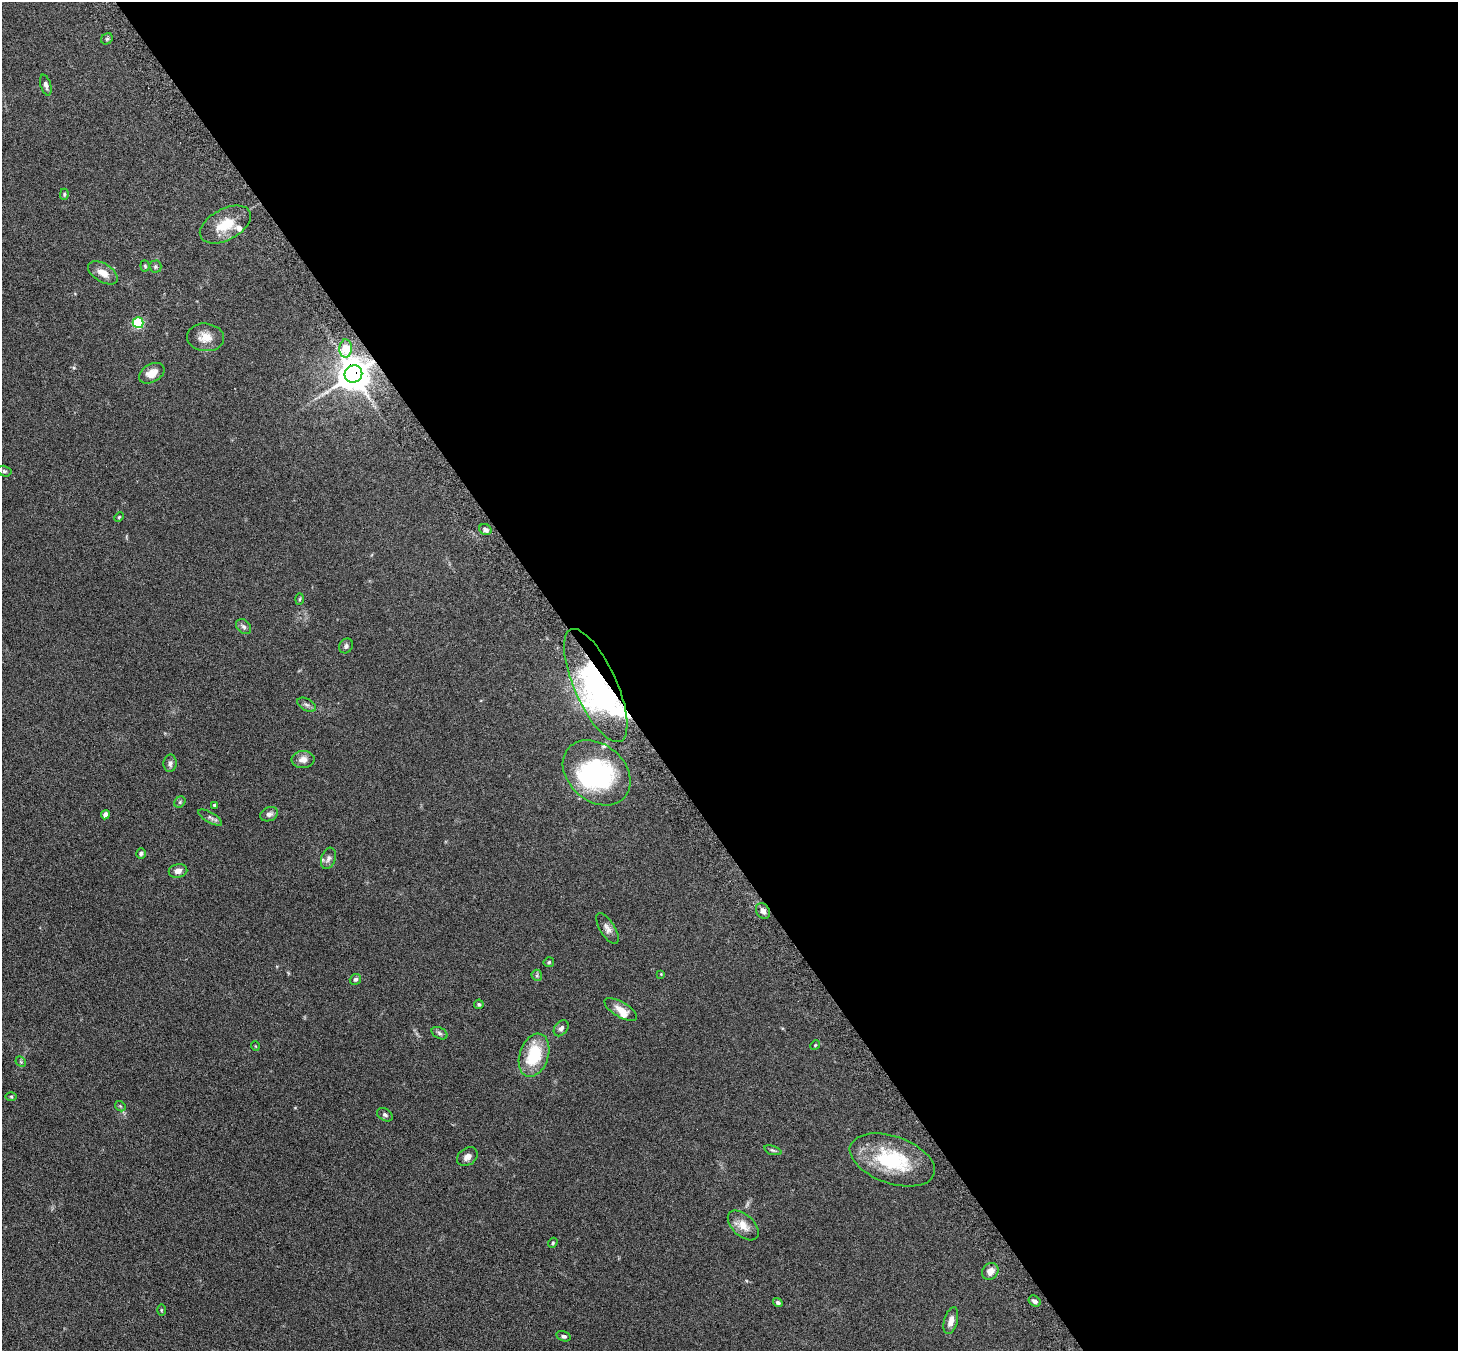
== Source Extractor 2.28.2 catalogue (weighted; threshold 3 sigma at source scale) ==
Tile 8 of 4 x 4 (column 4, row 2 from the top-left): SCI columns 4421-5876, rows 2889-4237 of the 5927 x 5916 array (HDU 1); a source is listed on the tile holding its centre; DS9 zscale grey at full resolution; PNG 1460 x 1353 px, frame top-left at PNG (2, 2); each listed source drawn as its Kron ellipse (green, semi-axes under 4 px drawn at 4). Shown black and unused: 59% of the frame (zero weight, under 3 of 6 exposures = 4% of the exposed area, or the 3 px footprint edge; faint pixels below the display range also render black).
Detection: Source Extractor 2.28.2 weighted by HDU 2 'WHT'; one run over the whole footprint, this tile lists its part. Background 0.12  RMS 0.0045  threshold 0.0185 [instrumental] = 3 sigma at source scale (4.09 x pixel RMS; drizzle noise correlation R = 1.36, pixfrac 0.8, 0.05/0.05 arcsec/px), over >= 5 px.
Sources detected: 66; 3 inside a brighter object's white glare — neither listed nor drawn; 4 inside a brighter listed object's ellipse — not listed separately; the other 59 listed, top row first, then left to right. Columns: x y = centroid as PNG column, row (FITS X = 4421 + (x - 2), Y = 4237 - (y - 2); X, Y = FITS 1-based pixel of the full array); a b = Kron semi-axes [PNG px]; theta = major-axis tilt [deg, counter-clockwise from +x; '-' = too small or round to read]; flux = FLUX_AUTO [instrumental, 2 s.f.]
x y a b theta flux
107 39 6 5 - 0.72
46 85 10 5 -74 1.3
64 194 6 4 89 0.51
225 225 28 15 28 9.8
145 266 5 4 - 0.53
155 267 6 6 - 0.77
103 273 16 9 -31 4.5
138 323 5 5 - 34
205 337 18 14 -5 4.6
346 348 9 6 89 14
152 373 14 9 30 3.6
353 374 9 8 - 830
4 471 7 5 -15 0.71
119 517 5 4 - 0.45
485 530 6 5 - 1.2
300 599 6 4 88 0.46
244 627 8 6 -44 1.1
346 646 8 6 56 0.98
596 686 61 21 -66 59
307 705 10 6 -29 1.1
303 760 11 8 4 2.7
170 763 8 6 86 1.2
597 773 37 28 -41 50
180 802 6 5 - 0.59
215 805 4 3 - 0.83
269 814 9 7 23 1.5
105 815 5 4 - 1.8
210 818 13 5 -30 1
141 854 5 5 - 0.85
328 858 11 7 71 1.6
178 871 9 6 12 2.1
763 911 8 6 -55 1.8
607 928 17 7 -59 2.1
549 962 5 5 - 0.5
661 974 4 4 - 0.32
537 975 6 5 - 0.65
355 979 6 5 - 0.87
479 1004 5 4 - 0.61
621 1010 18 7 -30 4.1
561 1028 9 6 52 1.3
440 1033 8 5 -28 0.95
815 1045 5 4 - 0.45
255 1046 5 3 - 0.3
534 1055 22 14 71 17
21 1062 6 4 -46 0.6
11 1096 6 4 -1 0.46
120 1106 6 4 -46 0.51
385 1115 8 6 -29 0.97
773 1150 9 4 -18 0.69
467 1157 11 8 36 2.2
892 1160 44 23 -19 27
743 1225 18 10 -43 4.7
553 1243 5 4 - 0.51
990 1271 9 7 52 3.2
1035 1301 6 5 - 1.4
778 1302 5 4 - 0.9
161 1310 5 3 - 0.38
951 1321 14 6 75 2.6
564 1336 7 5 -16 0.83
Overlapping masked pixels (flux is a lower limit): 2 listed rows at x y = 353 374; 596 686